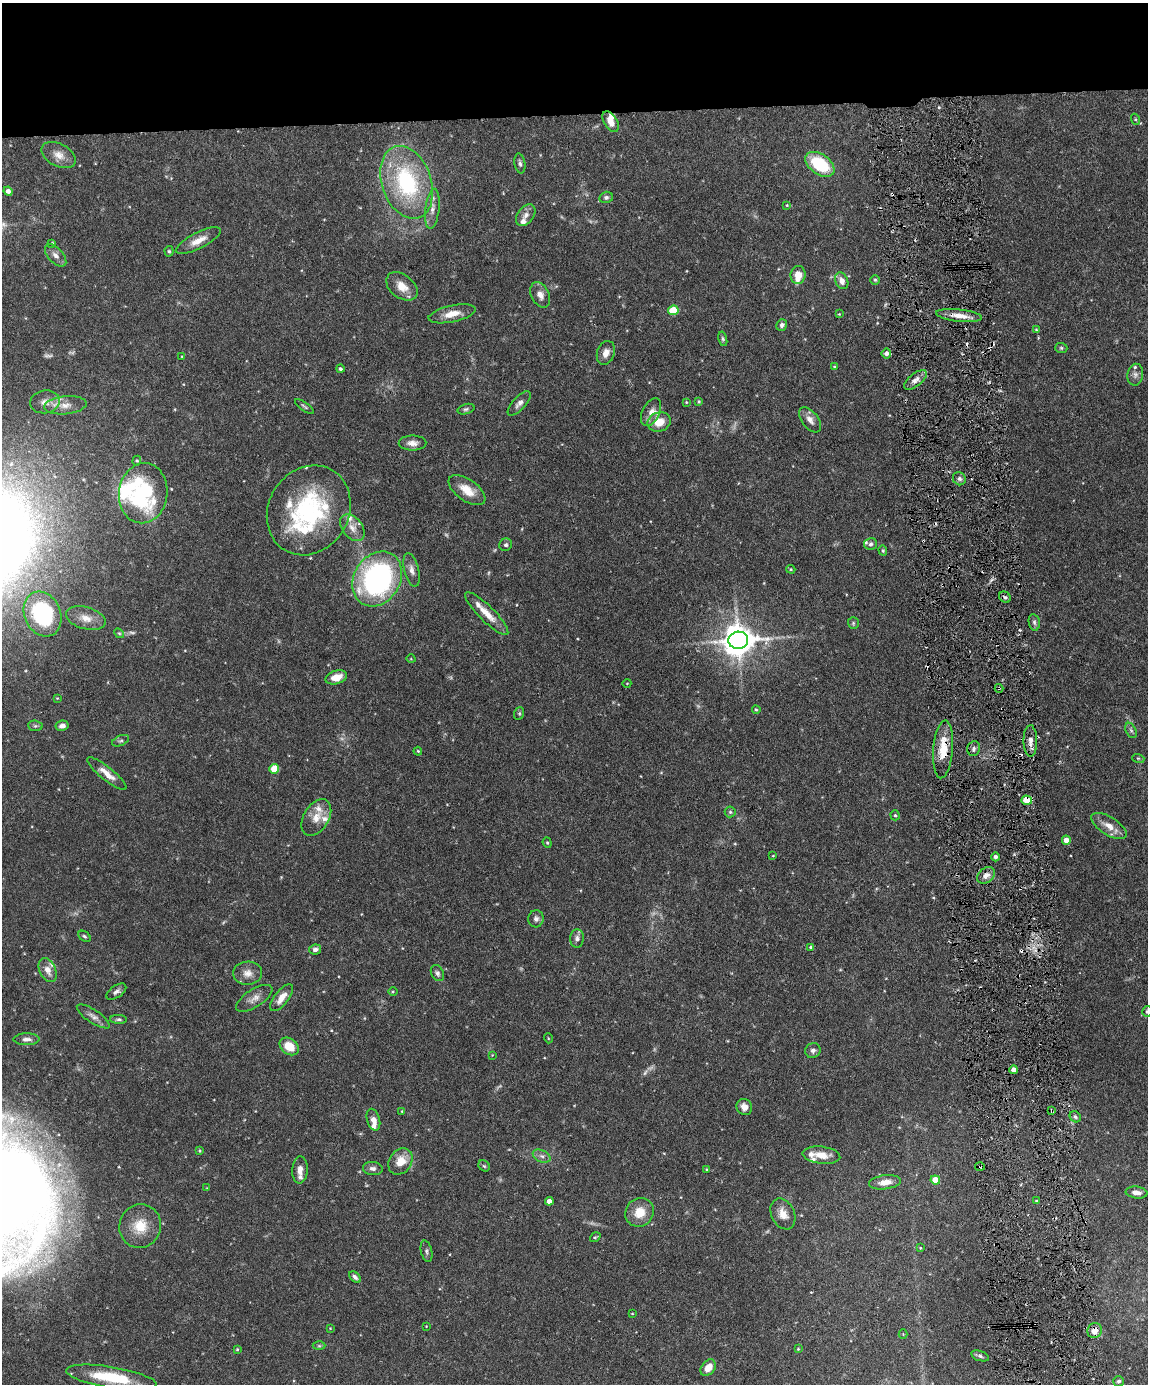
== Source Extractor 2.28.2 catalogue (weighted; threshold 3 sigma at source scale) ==
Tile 2 of 4 x 3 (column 2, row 1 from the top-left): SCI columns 1148-2293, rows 2999-4380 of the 4585 x 4509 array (HDU 1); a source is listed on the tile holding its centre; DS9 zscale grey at full resolution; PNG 1150 x 1386 px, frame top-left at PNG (2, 3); each listed source drawn as its Kron ellipse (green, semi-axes under 4 px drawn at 4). Shown black and unused: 8% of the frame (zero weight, under 3 of 6 exposures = <1% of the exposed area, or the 3 px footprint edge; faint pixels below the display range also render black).
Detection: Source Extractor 2.28.2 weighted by HDU 2 'WHT'; one run over the whole footprint, this tile lists its part. Background 0.0991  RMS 0.0036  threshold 0.0148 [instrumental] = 3 sigma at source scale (4.09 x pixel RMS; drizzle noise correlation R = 1.36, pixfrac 0.8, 0.05/0.05 arcsec/px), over >= 5 px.
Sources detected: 193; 12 too faint to see at this stretch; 7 cosmic-ray / hot-pixel residue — neither listed nor drawn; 20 inside a brighter listed object's ellipse — not listed separately; the other 154 listed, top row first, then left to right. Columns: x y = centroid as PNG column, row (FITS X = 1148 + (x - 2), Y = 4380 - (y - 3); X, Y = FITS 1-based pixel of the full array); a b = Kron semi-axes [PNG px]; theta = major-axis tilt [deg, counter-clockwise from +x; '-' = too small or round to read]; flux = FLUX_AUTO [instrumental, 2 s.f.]
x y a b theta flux
1135 119 5 3 - 0.4
611 122 11 6 -58 2.8
59 155 18 11 -28 3.4
520 163 10 5 -80 0.97
820 164 16 10 -35 18
407 182 37 24 -71 38
8 191 4 4 - 1.4
606 197 7 5 14 0.81
787 205 4 3 - 0.3
432 209 20 7 83 2.7
526 215 12 8 53 2
198 241 25 8 27 3.8
52 243 4 4 - 0.35
169 251 5 4 - 0.48
56 255 14 7 -48 1.9
798 275 9 7 83 4.4
875 280 5 5 - 0.45
842 281 8 6 -68 2.2
402 286 18 11 -38 4.6
540 295 13 9 -63 2.5
673 310 5 5 - 14
452 314 24 8 12 4.5
839 314 3 3 - 0.23
959 316 23 6 -6 3.9
782 325 6 5 - 0.99
1036 329 4 3 - 0.29
723 339 7 4 -76 0.53
1061 348 6 5 - 0.55
606 353 12 8 70 2.5
886 353 5 5 - 1.3
182 356 3 2 - 0.23
834 367 4 4 - 0.32
340 369 4 4 - 0.58
1135 375 11 8 81 1.4
915 380 13 6 39 2
699 401 4 3 - 0.36
45 402 15 11 9 2.9
686 402 4 4 - 0.32
519 403 15 6 47 1.7
65 405 21 9 5 3.9
304 406 11 3 -37 0.56
466 409 9 5 15 0.76
651 412 15 8 64 2.6
810 420 15 8 -52 2.3
659 422 12 9 18 5.2
413 443 14 7 1 2.2
137 461 5 4 - 0.43
959 479 7 6 - 0.96
467 490 21 10 -35 5.6
143 493 30 24 83 37
309 510 46 40 59 45
352 528 15 10 -50 3.2
871 544 6 6 - 0.79
506 545 6 6 - 0.76
883 550 5 4 - 0.41
791 569 4 4 - 0.37
412 570 17 7 -76 2.2
377 579 29 23 58 75
1005 597 6 5 - 0.78
487 613 29 7 -44 4.8
43 614 23 18 -66 39
86 618 20 11 -15 4.1
1034 622 8 5 -80 0.85
853 623 6 5 - 0.52
119 633 5 4 - 0.4
738 640 10 8 6 620
411 659 4 3 - 0.23
336 677 11 7 17 3.9
627 683 4 3 - 0.24
999 688 4 4 - 0.39
57 698 4 3 - 0.26
756 710 4 3 - 0.42
519 713 6 5 - 0.5
35 726 7 5 -6 0.62
62 726 6 5 - 1.3
1131 730 8 5 -62 0.83
120 741 9 5 24 0.72
1030 741 16 7 -89 2.4
943 749 29 10 86 8.6
974 749 7 6 - 1.1
418 751 4 3 - 0.32
1138 758 6 3 -18 0.46
274 769 5 5 - 9.5
107 774 24 6 -39 3.7
1027 800 5 4 - 8.1
730 812 5 5 - 0.52
895 815 5 4 - 0.45
316 818 20 12 59 5
1109 826 20 9 -32 4
1066 840 4 4 - 3.2
547 843 5 4 - 0.48
773 856 4 2 - 0.22
995 857 4 4 - 0.98
986 875 10 7 38 1.9
536 919 8 7 - 1.2
85 936 7 4 -38 0.57
577 938 9 7 84 1.3
811 947 4 4 - 0.6
315 949 6 5 - 1.2
48 970 13 8 -64 2.7
248 973 14 11 2 3.1
437 973 8 6 -64 1
116 992 11 6 35 1.3
393 992 5 3 - 0.36
254 998 21 9 33 2.7
282 998 16 7 52 3.5
1147 1011 5 4 - 0.61
93 1016 19 6 -34 1.8
118 1019 8 4 -2 0.66
548 1038 5 3 - 0.28
27 1039 13 6 1 1.6
289 1046 10 7 -37 5.7
813 1050 8 7 - 1.3
492 1055 4 4 - 0.22
1014 1070 4 4 - 2.9
744 1107 8 7 - 2.5
402 1111 4 4 - 0.32
1052 1111 3 2 - 0.37
1075 1117 6 5 - 0.71
373 1120 11 6 -74 2.3
199 1151 3 3 - 0.38
821 1155 19 8 -7 4.6
542 1156 9 6 -26 1.2
400 1161 14 11 54 5.3
484 1166 6 5 - 0.52
980 1166 5 3 - 0.41
373 1168 10 6 -6 1.4
707 1169 3 3 - 0.3
300 1170 14 7 87 2.4
935 1180 4 4 - 5.7
885 1182 16 7 7 3.1
207 1188 4 4 - 0.27
1137 1193 11 6 -7 2.1
549 1201 4 4 - 2.3
1036 1201 4 4 - 0.38
639 1212 15 13 46 6.2
783 1214 16 11 -65 3.4
140 1226 22 20 72 8.5
595 1237 6 4 34 0.45
920 1248 4 3 - 0.27
426 1251 11 5 -77 0.83
355 1277 7 4 -43 1
632 1314 3 2 - 0.23
426 1326 2 2 - 0.2
330 1328 3 3 - 0.21
1095 1330 7 7 - 3.1
903 1334 4 4 - 0.27
319 1346 6 4 0 0.5
237 1349 4 3 - 0.31
798 1349 4 3 - 0.3
980 1356 9 5 -20 0.72
708 1368 9 6 53 3.4
111 1377 46 10 -9 19
1119 1381 5 5 - 0.64
Overlapping masked pixels (flux is a lower limit): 8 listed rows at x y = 959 316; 999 688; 1030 741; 943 749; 1027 800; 1052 1111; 980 1166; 1095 1330
Isophote crosses this tile's border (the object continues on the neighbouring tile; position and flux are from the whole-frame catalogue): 1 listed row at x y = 1147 1011